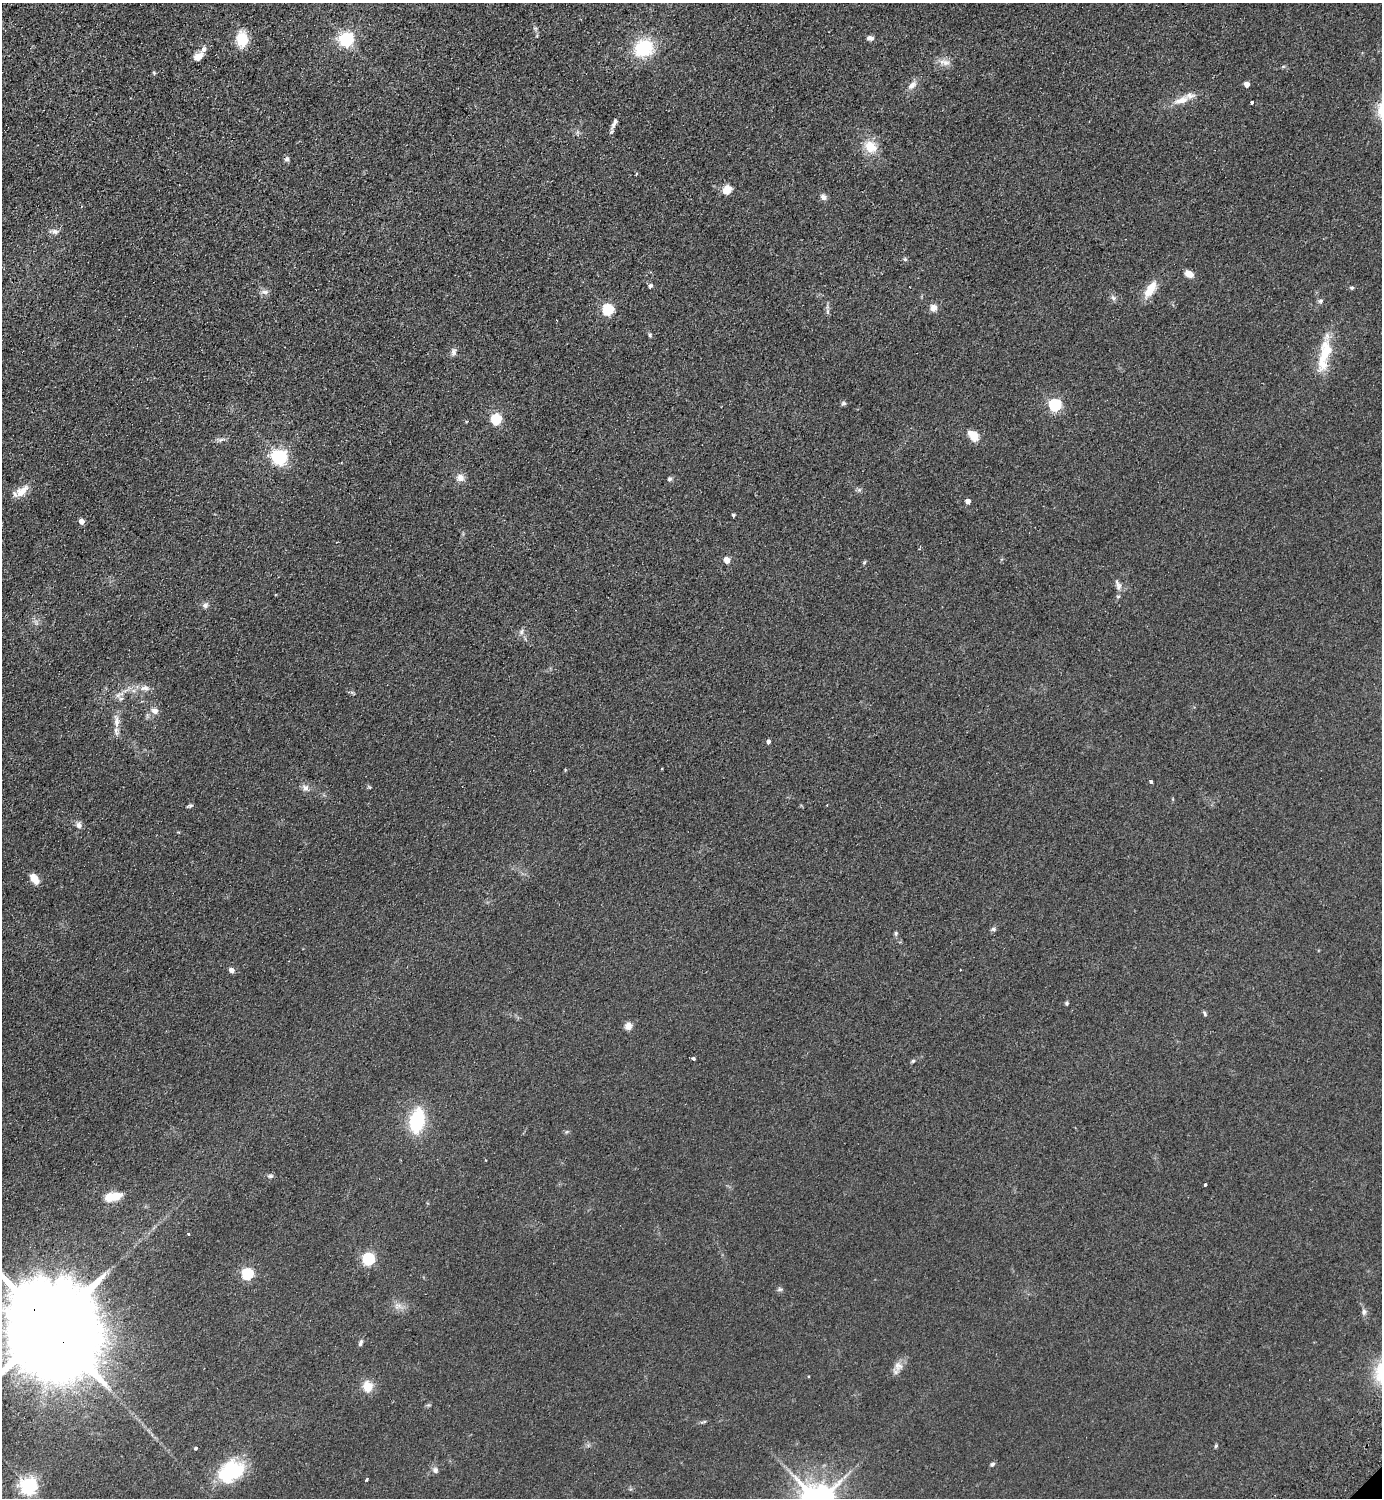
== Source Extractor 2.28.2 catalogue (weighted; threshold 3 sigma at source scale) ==
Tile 11 of 4 x 4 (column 3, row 3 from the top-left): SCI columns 3105-4484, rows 1541-3036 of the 6066 x 6071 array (HDU 1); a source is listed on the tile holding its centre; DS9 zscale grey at full resolution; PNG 1384 x 1500 px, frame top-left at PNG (2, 3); no overlay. Shown black and unused: <1% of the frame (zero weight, under 2 of 3 exposures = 3% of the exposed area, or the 3 px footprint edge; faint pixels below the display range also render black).
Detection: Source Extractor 2.28.2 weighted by HDU 2 'WHT'; one run over the whole footprint, this tile lists its part. Background 0.0686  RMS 0.0096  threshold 0.043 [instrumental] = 3 sigma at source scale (4.5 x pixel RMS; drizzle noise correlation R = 1.50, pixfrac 1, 0.05/0.05 arcsec/px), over >= 5 px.
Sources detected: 95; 2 inside a brighter listed object's ellipse — not listed separately; the other 93 listed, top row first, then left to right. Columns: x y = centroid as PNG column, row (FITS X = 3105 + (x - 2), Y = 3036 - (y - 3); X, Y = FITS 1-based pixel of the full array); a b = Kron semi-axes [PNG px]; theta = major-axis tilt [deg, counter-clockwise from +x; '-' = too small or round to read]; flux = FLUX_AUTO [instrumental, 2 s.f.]
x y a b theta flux
535 28 6 4 -18 1.3
870 38 8 6 -9 3.4
242 39 16 11 -85 25
346 39 6 6 - 250
644 48 21 19 18 46
198 57 11 7 41 8.1
946 62 11 9 -13 6.2
154 73 5 4 - 1.1
1247 84 4 4 - 9.2
912 85 14 8 46 6.1
1181 100 24 9 19 13
1252 102 3 3 - 2
614 123 15 5 63 4.2
870 147 16 12 -33 18
287 159 6 5 - 3
727 190 9 7 45 13
823 197 8 6 -47 3.8
54 232 13 6 -6 4.2
905 259 5 4 - 1.5
1189 274 9 6 -33 8
650 286 6 5 - 1.8
1352 288 5 5 - 1.5
1150 289 23 10 58 16
265 292 11 6 0 3.6
1113 298 8 6 -24 2.4
1320 301 7 5 37 2
933 308 9 8 - 5.5
607 310 5 5 - 98
828 311 7 4 -90 1.9
650 335 6 5 - 1.4
453 352 10 7 80 3.5
1325 354 48 14 75 34
843 403 6 6 - 1.8
1055 405 5 5 - 150
496 419 5 5 - 81
974 436 7 5 -44 48
221 440 12 4 16 2.9
279 457 6 6 - 280
460 478 10 9 - 6.3
670 479 6 6 - 1.9
859 490 6 6 - 1.9
22 491 19 9 40 12
968 501 4 4 - 6.9
733 515 4 3 - 1.7
81 521 5 4 - 7.6
727 560 4 4 - 15
864 562 5 4 - 1.2
1119 586 10 8 75 4.4
1118 596 6 4 1 1.2
205 605 9 8 - 3.3
521 632 8 6 81 2.9
145 688 14 7 -4 6.3
118 695 7 6 - 3.2
155 711 10 8 -29 5.2
116 721 21 7 -86 8.4
768 742 4 4 - 3
1151 781 4 3 - 2.9
369 787 6 4 -26 1.2
305 788 10 8 -50 4.4
190 806 9 4 10 1.6
79 825 9 8 - 3.8
34 879 11 7 -52 12
993 929 7 5 1 2
896 933 7 5 84 1.6
231 970 5 4 - 6
1067 1003 5 4 - 1.6
1205 1014 7 4 -62 1.5
628 1026 8 8 - 6.2
694 1058 3 3 - 14
913 1061 5 4 - 1.3
417 1121 22 13 80 60
567 1132 6 5 - 1.5
270 1176 8 5 9 2.1
1205 1185 3 3 - 3.1
113 1197 20 8 12 20
188 1234 3 3 - 1.9
368 1259 6 5 - 120
247 1274 5 5 - 100
780 1289 8 5 1 1.9
398 1306 11 7 8 5
1364 1312 9 6 90 3
51 1328 41 20 -50 33000
360 1343 9 5 66 2.1
898 1366 13 12 - 7
367 1386 14 12 -80 12
703 1422 11 3 10 1.6
1216 1446 6 3 70 1.1
195 1448 3 3 - 1.6
992 1464 6 4 22 2
435 1470 9 7 -90 3.1
231 1471 31 21 32 59
367 1479 3 3 - 4.4
28 1486 6 6 - 370
Overlapping masked pixels (flux is a lower limit): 1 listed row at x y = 51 1328
Isophote crosses this tile's border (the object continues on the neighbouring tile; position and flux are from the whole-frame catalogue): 1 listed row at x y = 51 1328